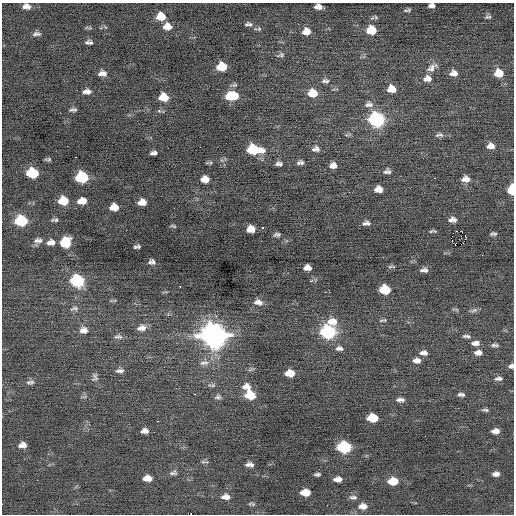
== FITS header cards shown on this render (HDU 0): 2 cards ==
NAXIS1  =                  512 / Axis length
NAXIS2  =                  512 / Axis length

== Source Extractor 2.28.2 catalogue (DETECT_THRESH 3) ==
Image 512 x 512 px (HDU 0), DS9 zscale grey, 1 PNG px = 1 image px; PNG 516 x 516 px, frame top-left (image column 1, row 512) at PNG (2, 3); no overlay
Background -0.0252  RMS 0.82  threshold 2.47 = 3 sigma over >= 5 px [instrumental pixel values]
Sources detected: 138; all 138 listed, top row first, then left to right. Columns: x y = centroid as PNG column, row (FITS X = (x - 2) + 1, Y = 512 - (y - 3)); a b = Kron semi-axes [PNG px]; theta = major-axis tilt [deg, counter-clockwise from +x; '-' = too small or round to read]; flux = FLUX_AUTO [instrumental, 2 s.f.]
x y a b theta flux
432 5 6 4 4 180
25 7 6 5 - 160
28 7 9 5 -51 180
318 7 7 5 -8 260
409 10 6 5 - 94
161 16 9 7 2 790
376 17 7 5 -22 97
488 17 8 4 6 110
248 24 11 5 -2 170
167 26 10 8 2 510
259 29 7 5 7 99
371 30 9 7 2 1200
306 31 8 7 - 470
36 34 9 5 4 160
87 42 7 6 - 150
281 55 12 6 15 140
222 67 8 7 - 1400
431 68 14 9 44 370
102 73 9 6 -3 300
453 73 9 7 2 330
499 73 9 8 - 860
427 79 10 8 4 350
325 81 11 6 2 180
234 85 10 5 6 120
391 89 8 7 - 640
85 92 8 4 46 160
89 92 7 5 35 160
313 93 10 8 -5 930
232 96 11 7 4 1600
164 97 8 7 - 890
369 104 12 8 4 260
71 110 10 5 25 130
377 120 9 8 - 8100
439 135 13 6 4 180
491 146 9 7 -3 340
254 149 13 7 -5 2500
316 149 11 8 10 250
153 153 7 4 7 190
48 159 7 3 4 100
298 163 8 6 60 130
302 163 7 5 -64 120
279 164 9 6 0 180
333 165 8 7 - 310
386 172 7 6 - 120
389 172 10 5 -61 130
32 173 9 7 -2 2600
82 177 9 7 -3 3300
435 178 3 2 - 69
205 179 7 6 - 490
465 179 9 7 0 380
378 189 7 6 - 400
511 190 7 5 87 1600
63 201 9 7 2 1200
82 201 9 6 6 550
142 202 8 6 6 440
114 207 8 6 3 680
55 220 9 4 1 120
451 220 9 6 48 210
454 220 7 5 -82 130
21 221 9 7 -1 3000
366 223 8 5 2 190
173 226 7 3 -18 74
263 228 3 2 - 460
251 229 7 6 - 590
432 231 9 4 4 95
461 231 3 2 - 140
278 234 8 5 50 110
493 234 6 3 5 120
465 235 2 2 - 260
38 240 12 7 8 250
51 242 9 6 7 320
65 242 10 9 - 1300
455 244 3 2 - 80
461 244 2 2 - 250
137 247 6 4 11 130
152 262 6 5 - 170
391 266 12 3 1 90
307 268 7 5 -2 320
424 270 9 5 3 200
77 281 9 8 - 4400
180 286 3 2 - 110
385 289 8 7 - 1800
258 302 11 8 -7 320
74 308 13 6 13 200
473 310 13 5 14 160
383 320 10 4 8 99
332 322 13 10 4 700
142 328 12 7 13 340
83 330 11 9 -10 360
328 332 10 8 -6 6700
214 335 12 10 -12 49000
466 336 11 4 -3 140
118 337 12 6 -1 190
475 343 10 6 2 270
495 345 10 4 0 150
339 348 10 6 -5 210
423 353 10 6 -2 230
478 353 9 6 1 300
110 357 2 2 - 26
417 360 9 6 -6 290
204 363 16 7 8 370
511 366 7 5 15 150
120 371 11 6 2 210
290 373 8 6 -1 700
95 377 11 7 83 190
498 379 10 5 6 170
31 382 9 6 43 150
212 385 13 5 -9 150
247 387 11 8 -6 430
195 394 3 2 - 360
459 394 7 5 60 110
463 394 6 6 - 110
250 395 10 8 -19 1300
218 397 9 7 5 160
400 400 10 5 2 210
485 410 11 4 -6 120
372 418 9 6 -2 1500
157 421 2 2 - 310
144 431 7 5 5 270
495 431 7 4 4 350
22 445 8 6 4 330
344 447 9 7 -3 4200
204 462 10 3 -5 76
248 464 8 5 34 170
251 465 7 5 -80 130
173 473 10 6 14 170
317 474 6 3 -1 120
496 474 7 4 4 240
147 478 8 6 1 460
338 479 8 5 0 330
37 480 2 2 - 62
393 481 9 6 2 1100
305 492 8 5 -3 840
225 497 10 6 -2 310
353 497 10 6 0 180
253 504 5 5 - 92
363 506 10 7 -2 430
191 514 2 2 - 420
At the frame edge (FLAGS 8, measured only in part): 5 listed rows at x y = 432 5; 318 7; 511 190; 511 366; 191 514